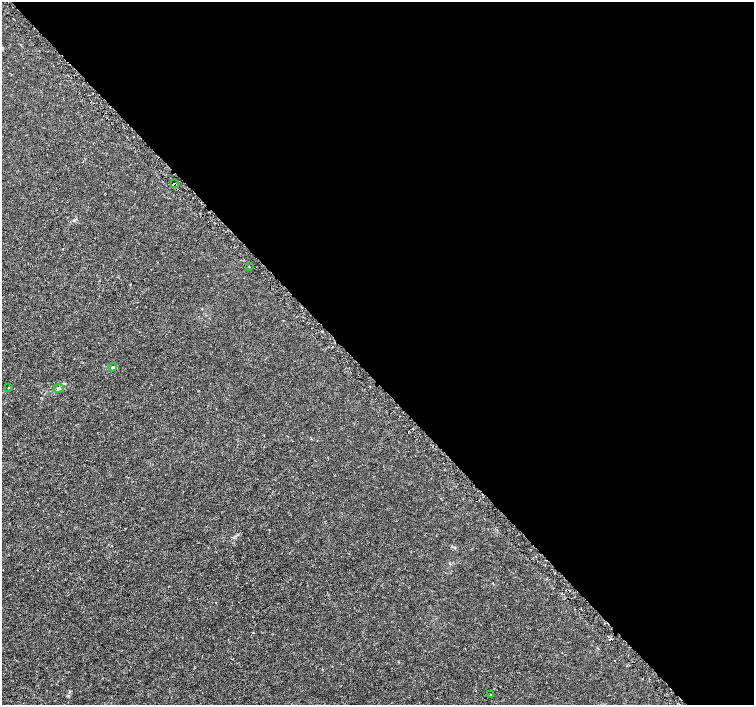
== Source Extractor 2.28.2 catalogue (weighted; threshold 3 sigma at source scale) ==
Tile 8 of 4 x 4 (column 4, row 2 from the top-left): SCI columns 4535-6037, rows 2982-4386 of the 6065 x 6026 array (HDU 1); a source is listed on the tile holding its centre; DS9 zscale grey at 2 x 2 block average (1 PNG px = mean of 2 x 2 image px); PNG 756 x 707 px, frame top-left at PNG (2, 2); each listed source drawn as its Kron ellipse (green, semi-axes under 4 px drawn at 4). Shown black and unused: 54% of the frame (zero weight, under 3 of 5 exposures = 2% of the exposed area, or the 3 px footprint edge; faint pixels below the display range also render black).
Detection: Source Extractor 2.28.2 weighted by HDU 2 'WHT'; one run over the whole footprint, this tile lists its part. Background -5.22e-05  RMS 7.0e-04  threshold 0.00314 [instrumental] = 3 sigma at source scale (4.5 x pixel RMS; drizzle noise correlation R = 1.50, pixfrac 1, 0.0396/0.0396 arcsec/px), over >= 5 px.
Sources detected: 9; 3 cosmic-ray / hot-pixel residue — neither listed nor drawn; the other 6 listed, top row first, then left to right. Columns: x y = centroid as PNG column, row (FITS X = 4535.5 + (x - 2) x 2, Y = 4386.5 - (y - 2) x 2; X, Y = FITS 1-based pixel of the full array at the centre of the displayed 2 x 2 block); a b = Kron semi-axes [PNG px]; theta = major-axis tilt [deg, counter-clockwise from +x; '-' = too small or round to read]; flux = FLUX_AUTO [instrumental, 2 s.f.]
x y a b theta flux
174 184 3 2 - 0.1
249 267 2 2 - 0.088
112 367 4 3 - 0.2
9 388 2 2 - 0.082
59 388 5 4 - 0.31
491 695 2 2 - 0.29
Overlapping masked pixels (flux is a lower limit): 1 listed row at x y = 174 184